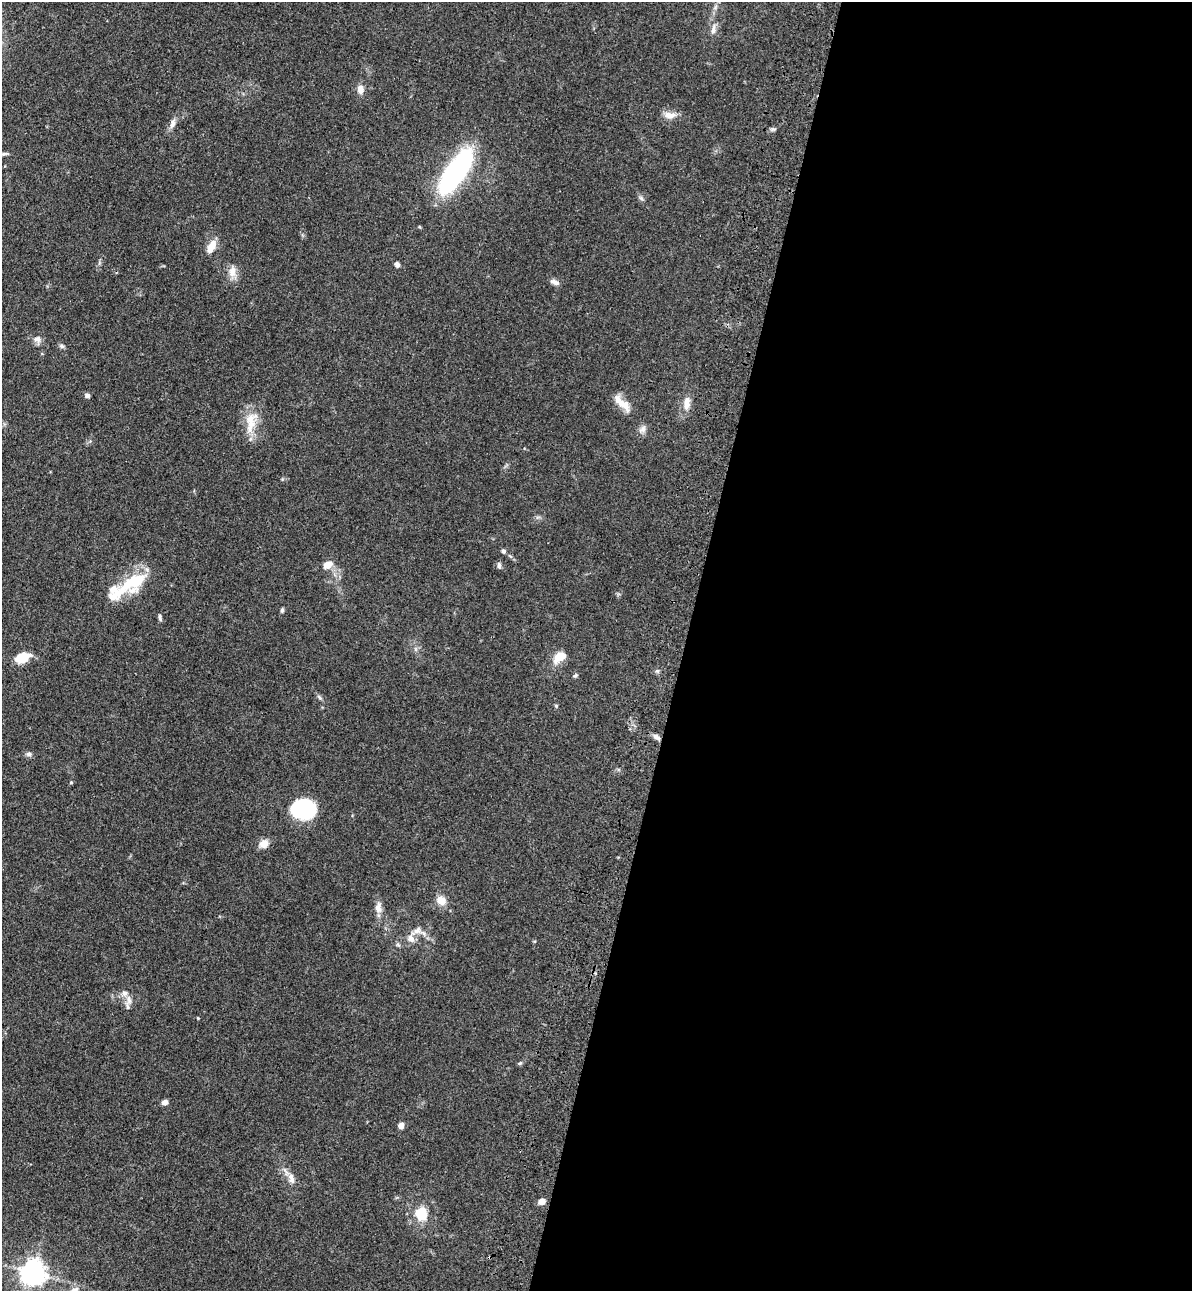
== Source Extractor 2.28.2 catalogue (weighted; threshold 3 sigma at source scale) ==
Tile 12 of 4 x 4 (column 4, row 3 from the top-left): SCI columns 3926-5115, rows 1326-2614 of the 5346 x 5227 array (HDU 1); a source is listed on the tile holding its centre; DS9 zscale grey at full resolution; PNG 1194 x 1293 px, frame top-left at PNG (2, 2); no overlay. Shown black and unused: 43% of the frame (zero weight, under 3 of 4 exposures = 6% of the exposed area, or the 3 px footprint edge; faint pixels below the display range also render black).
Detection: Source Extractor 2.28.2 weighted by HDU 2 'WHT'; one run over the whole footprint, this tile lists its part. Background 0.0962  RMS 0.0061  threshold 0.0274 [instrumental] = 3 sigma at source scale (4.5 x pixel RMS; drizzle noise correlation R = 1.50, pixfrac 1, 0.05/0.05 arcsec/px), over >= 5 px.
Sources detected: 58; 1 inside a brighter object's white glare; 1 cosmic-ray / hot-pixel residue — not listed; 7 inside a brighter listed object's ellipse — not listed separately; the other 49 listed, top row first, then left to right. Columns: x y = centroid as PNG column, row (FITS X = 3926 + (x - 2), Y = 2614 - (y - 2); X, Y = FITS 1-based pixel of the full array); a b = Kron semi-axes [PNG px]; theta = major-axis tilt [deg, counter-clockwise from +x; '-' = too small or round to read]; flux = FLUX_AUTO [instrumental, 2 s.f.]
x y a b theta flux
715 7 7 4 71 1.4
713 29 15 7 79 3.3
360 89 11 8 -78 3.8
670 115 17 9 0 5.4
172 123 14 6 70 3.3
773 129 7 5 -6 1.2
3 154 13 4 11 1.5
456 172 51 18 55 100
641 198 8 4 -45 1.3
211 246 17 8 63 7.7
397 264 6 5 - 1.9
232 271 17 9 83 5.6
555 282 12 6 -17 2.5
37 339 12 9 -8 3.2
62 346 7 6 - 1.5
87 395 6 5 - 1.8
686 403 18 9 85 6.2
623 404 22 11 -43 8.3
251 421 28 17 79 14
642 429 12 8 50 2.9
503 551 5 5 - 1.4
328 565 13 9 29 5.6
499 565 8 4 -86 1.5
132 582 46 14 31 27
282 610 6 4 79 1.1
160 617 9 4 -84 1.4
560 657 13 8 36 10
23 658 15 11 29 11
657 671 6 5 - 1.1
575 676 7 5 47 1
319 697 9 4 -45 1.3
556 706 5 5 - 0.75
656 737 10 6 -37 2.7
28 754 8 6 -7 1.7
71 782 4 4 - 0.66
300 811 19 16 -16 55
264 844 11 10 - 5.1
441 900 12 10 -33 6.1
378 908 14 8 -89 4.6
417 930 12 9 35 4.4
398 945 6 4 -19 1
129 1000 15 7 -82 3.7
520 1063 6 4 44 0.86
165 1102 7 5 3 2.7
401 1126 5 5 - 4.6
291 1178 16 8 -76 4.7
542 1201 6 5 - 5.3
421 1213 6 6 - 46
33 1273 8 8 - 590
Isophote crosses this tile's border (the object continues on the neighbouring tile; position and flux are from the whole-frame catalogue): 1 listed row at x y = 3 154